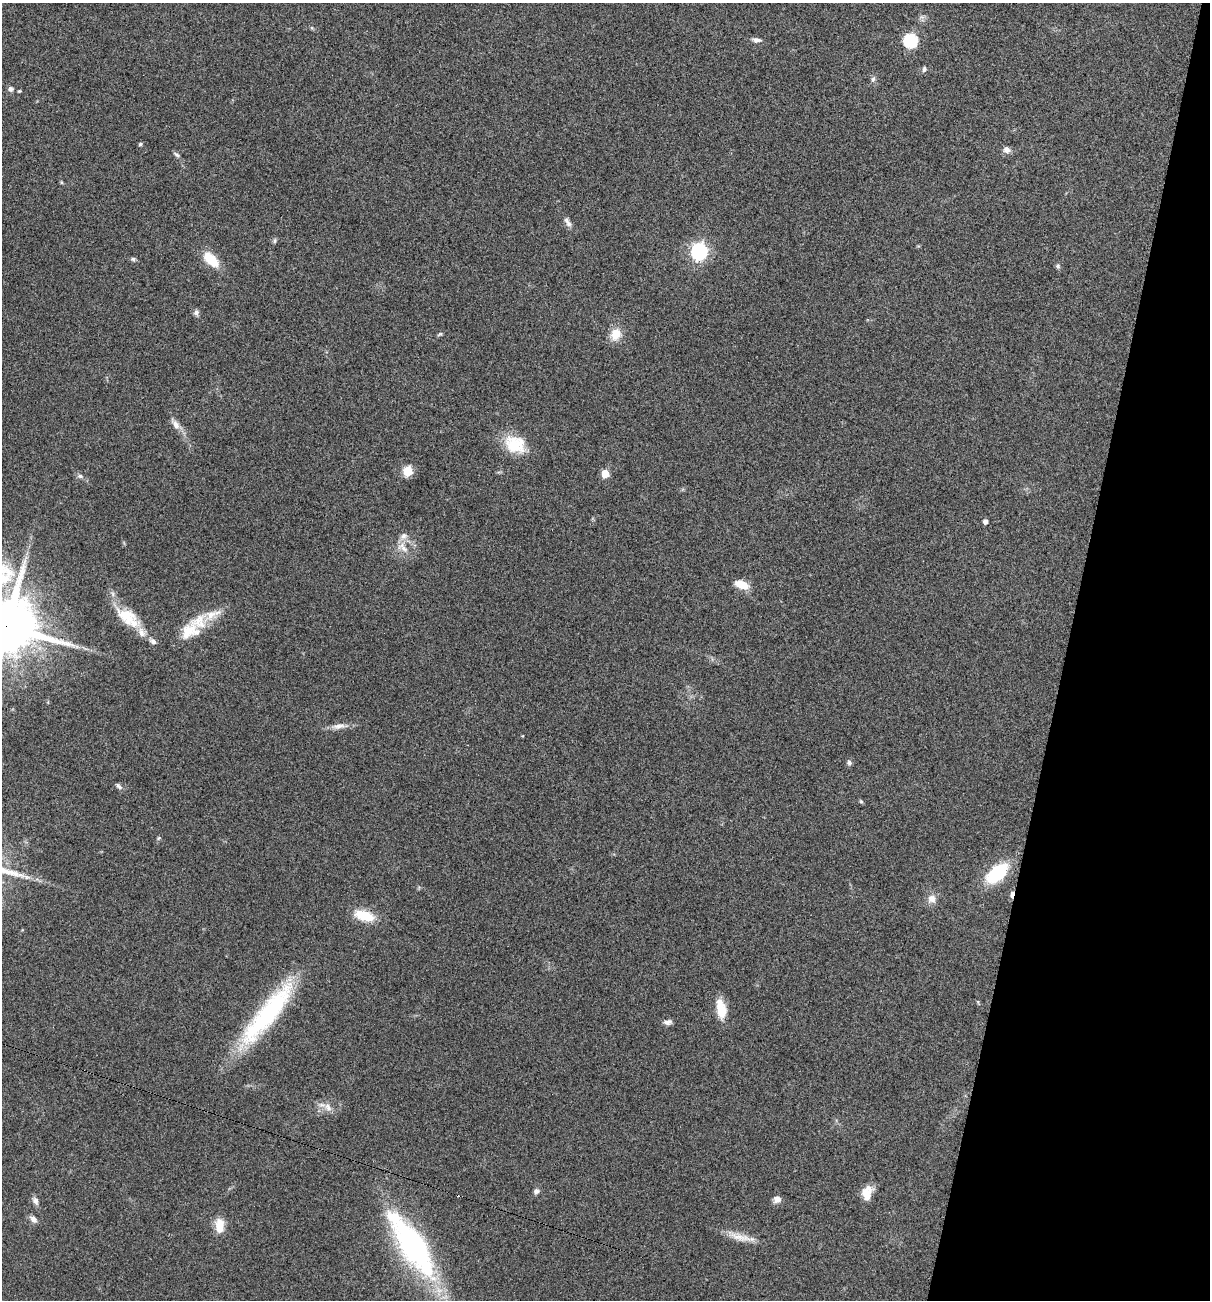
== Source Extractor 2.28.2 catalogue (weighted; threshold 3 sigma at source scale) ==
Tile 8 of 4 x 4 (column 4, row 2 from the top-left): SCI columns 3760-4967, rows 2607-3904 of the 5229 x 5204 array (HDU 1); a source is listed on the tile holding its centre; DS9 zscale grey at full resolution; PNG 1212 x 1302 px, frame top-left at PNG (2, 3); no overlay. Shown black and unused: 12% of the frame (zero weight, under 3 of 5 exposures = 1% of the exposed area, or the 3 px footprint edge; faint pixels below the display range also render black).
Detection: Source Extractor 2.28.2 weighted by HDU 2 'WHT'; one run over the whole footprint, this tile lists its part. Background 0.0808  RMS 0.0079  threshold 0.0358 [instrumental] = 3 sigma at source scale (4.5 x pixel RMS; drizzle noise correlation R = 1.50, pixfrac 1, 0.05/0.05 arcsec/px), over >= 5 px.
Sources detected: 61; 1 cosmic-ray / hot-pixel residue — not listed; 4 inside a brighter listed object's ellipse — not listed separately; the other 56 listed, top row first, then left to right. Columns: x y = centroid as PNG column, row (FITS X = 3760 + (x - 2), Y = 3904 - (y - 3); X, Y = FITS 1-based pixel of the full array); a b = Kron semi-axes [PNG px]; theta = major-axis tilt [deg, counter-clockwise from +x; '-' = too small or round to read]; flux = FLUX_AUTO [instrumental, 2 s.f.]
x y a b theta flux
312 28 6 4 -71 0.98
756 40 12 6 -7 3.4
911 40 7 6 - 110
924 69 7 5 86 1.8
873 79 9 6 70 2.2
10 89 8 7 - 2.4
19 91 4 3 - 0.9
140 144 5 4 - 1.2
1007 150 9 8 - 4.2
176 154 8 5 -38 1.8
61 182 5 3 - 0.85
568 222 15 6 -60 3.8
274 241 8 5 84 1.5
699 251 7 7 - 270
133 259 7 5 -8 1.7
211 260 20 10 -45 20
1058 266 7 6 - 1.7
196 312 8 6 -90 2.3
440 334 7 4 35 1.3
616 334 13 11 61 14
175 424 21 8 -53 6.8
515 444 28 20 -29 28
408 471 6 5 - 42
605 474 5 5 - 21
80 476 9 5 -10 2.3
985 521 4 4 - 3.5
402 547 20 12 -49 10
742 585 15 8 -19 13
212 615 35 13 23 15
126 616 37 19 -33 26
6 627 18 16 -13 6500
189 631 28 21 35 22
153 641 10 6 -32 3.2
339 726 25 7 7 6.7
522 736 4 3 - 0.56
849 763 8 6 -85 2
119 786 10 5 -39 2.3
861 801 6 5 - 1.1
159 838 6 5 - 1.1
997 873 27 14 40 41
1012 894 7 4 73 7.6
932 899 13 12 - 6.4
364 916 26 13 -18 20
978 1002 6 4 -72 0.85
721 1009 23 10 -81 17
267 1014 86 20 51 110
668 1022 11 6 6 3.2
328 1107 15 9 -58 6.5
536 1191 7 6 - 2.6
867 1193 17 10 75 12
777 1199 9 8 - 4.4
35 1201 11 7 -61 3.5
33 1219 11 7 -44 3.7
219 1225 19 11 -87 11
740 1237 38 9 -18 12
412 1245 80 25 -57 190
Overlapping masked pixels (flux is a lower limit): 2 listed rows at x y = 6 627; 1012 894
Isophote crosses this tile's border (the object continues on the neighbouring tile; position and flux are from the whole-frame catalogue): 1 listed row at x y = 6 627